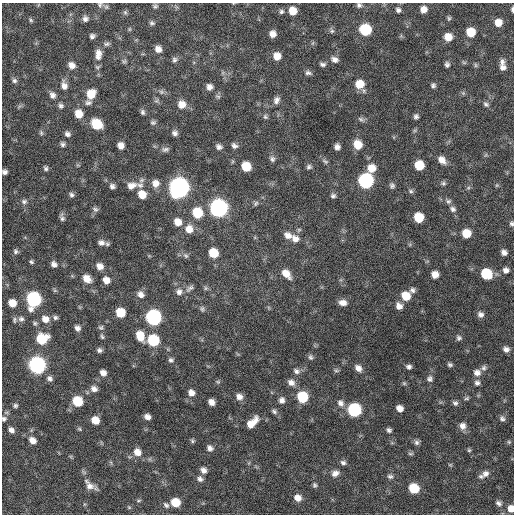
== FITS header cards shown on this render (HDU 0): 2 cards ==
NAXIS1  =                  512 / Axis length
NAXIS2  =                  512 / Axis length

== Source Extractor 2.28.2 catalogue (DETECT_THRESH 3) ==
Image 512 x 512 px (HDU 0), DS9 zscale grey, 1 PNG px = 1 image px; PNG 516 x 516 px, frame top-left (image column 1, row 512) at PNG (2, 3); no overlay
Background 586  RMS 18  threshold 53.9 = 3 sigma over >= 5 px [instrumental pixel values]
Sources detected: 216; all 216 listed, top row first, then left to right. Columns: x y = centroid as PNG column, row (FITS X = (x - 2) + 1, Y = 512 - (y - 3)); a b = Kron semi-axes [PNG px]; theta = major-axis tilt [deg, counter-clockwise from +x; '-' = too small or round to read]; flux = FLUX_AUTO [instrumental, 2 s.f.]
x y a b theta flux
100 5 8 7 - 3400
359 5 7 6 - 3300
155 6 6 5 - 2400
423 9 6 6 - 8000
512 9 5 3 - 2400
398 10 6 6 - 3300
281 11 6 6 - 2600
293 11 7 7 - 16000
125 12 6 5 - 2100
449 18 7 5 76 1800
85 19 7 7 - 4500
31 20 7 4 -38 1900
152 23 7 5 -17 2600
498 23 7 6 - 12000
129 29 6 4 90 1300
365 30 8 7 - 72000
332 31 7 6 - 2700
471 32 7 7 - 22000
272 34 6 6 - 8300
92 36 6 5 - 3300
448 37 7 7 - 14000
107 44 9 6 10 3000
158 49 7 6 - 7600
98 53 9 7 -68 7100
277 56 7 7 - 12000
98 57 7 5 -35 3000
334 59 9 6 -18 5700
175 60 7 7 - 3300
124 61 7 5 42 2000
502 62 8 7 - 4200
464 63 7 4 -1 1800
323 64 8 5 -3 3200
447 64 6 5 - 3100
72 65 8 7 - 7400
475 65 7 4 -89 1900
97 67 7 5 1 1900
503 68 9 8 - 5200
308 73 9 6 -13 3500
14 81 7 6 - 2900
360 84 9 8 - 18000
64 85 11 7 -80 7200
433 85 6 6 - 2800
209 87 7 7 - 6000
161 92 8 6 -21 3100
463 93 5 5 - 2000
91 94 9 8 - 21000
52 95 8 7 - 5400
276 100 10 7 65 5200
156 101 6 4 18 2000
88 103 9 6 1 3700
182 104 9 9 - 11000
486 104 8 6 -33 3000
61 106 6 6 - 3100
143 112 7 5 -76 2800
79 114 8 7 - 16000
416 116 6 5 - 3300
265 117 7 6 - 2400
361 119 9 6 -20 3000
153 122 8 6 0 2600
97 124 9 7 -40 39000
41 133 7 5 -70 2200
175 133 6 6 - 4100
67 134 7 6 - 3800
63 144 6 5 - 3000
121 145 6 6 - 7800
358 145 9 8 - 16000
234 146 7 6 - 4000
219 147 6 5 - 4200
337 147 6 5 - 5200
165 149 10 6 15 3500
272 159 7 7 - 3500
442 160 10 7 -44 9000
325 161 9 6 -29 2900
419 165 7 7 - 24000
246 166 8 7 - 24000
309 167 7 6 - 2900
46 168 6 5 - 2800
371 168 9 9 - 14000
5 172 5 5 - 3800
366 181 8 8 - 240000
155 183 9 8 - 9000
443 183 6 6 - 2400
140 185 11 8 -7 6700
497 185 6 4 45 1400
112 186 6 5 - 3600
131 186 12 9 16 9300
392 186 8 6 -68 3100
179 188 9 9 - 890000
468 188 6 4 19 1700
411 191 7 6 - 2500
142 194 8 7 - 16000
71 195 6 6 - 3000
333 196 7 6 - 2900
24 201 8 7 - 4300
448 201 7 7 - 3300
256 203 7 5 58 2500
218 208 9 8 - 500000
95 209 8 6 -34 2800
453 209 8 7 - 4000
197 213 9 8 - 36000
419 217 7 7 - 32000
62 219 8 6 -75 3200
178 222 8 7 - 12000
512 223 6 5 - 2500
189 229 9 9 - 12000
466 233 7 7 - 21000
288 235 12 9 -18 8600
295 239 10 9 - 8400
101 243 9 7 -13 5600
16 251 7 6 - 3000
504 252 5 5 - 4900
213 253 7 7 - 29000
186 256 7 6 - 2800
31 262 5 5 - 2100
54 264 7 6 - 5000
100 266 8 7 - 8300
506 270 7 7 - 5100
286 274 11 7 -47 14000
435 274 6 6 - 10000
486 274 8 7 - 46000
87 279 10 7 -46 12000
106 280 7 6 - 9200
190 288 12 6 40 4000
206 288 6 5 - 2000
412 290 7 7 - 3800
179 292 9 8 - 5700
140 294 9 8 - 6600
406 296 9 8 - 22000
34 299 9 8 - 240000
12 303 7 6 - 14000
343 303 9 6 -9 7400
399 306 8 7 - 7000
202 309 8 5 -90 2400
120 313 7 7 - 31000
480 314 7 7 - 4900
153 317 8 8 - 320000
55 318 6 6 - 2800
21 319 7 7 - 3500
45 319 9 8 - 9700
14 320 8 5 85 2300
35 323 6 6 - 2300
77 328 6 6 - 4900
101 328 7 6 - 2500
102 336 8 4 -65 2000
140 336 10 7 -70 20000
459 338 7 6 - 2900
42 339 9 8 - 43000
153 340 8 7 - 72000
506 349 7 6 - 5100
99 350 6 6 - 3300
310 357 8 7 - 3000
171 360 7 6 - 2900
450 364 6 5 - 2600
37 365 8 8 - 430000
409 367 5 5 - 3500
358 368 9 7 -46 7100
484 368 8 7 - 3400
336 370 6 5 - 2100
296 371 9 7 -35 4400
103 373 7 6 - 6800
477 373 9 8 - 6700
50 378 8 6 -29 3900
430 379 8 8 - 3900
218 382 5 5 - 1800
291 383 9 8 - 6900
404 383 6 5 - 1800
477 383 7 7 - 3900
94 389 8 7 - 5900
191 393 8 7 - 7300
239 397 8 7 - 7000
302 397 8 7 - 53000
467 398 7 5 16 2000
282 400 7 7 - 5100
77 401 7 7 - 42000
211 402 6 5 - 7500
341 403 9 8 - 5800
455 403 7 6 - 3300
15 405 6 5 - 2400
400 408 7 6 - 8000
354 410 8 8 - 150000
274 411 9 6 -34 3000
147 417 6 5 - 5800
502 418 8 6 -48 3400
4 419 6 6 - 2900
95 420 7 6 - 15000
252 423 15 7 45 16000
462 426 9 8 - 7100
79 429 6 5 - 1700
11 430 7 5 -46 5100
389 430 6 5 - 2900
32 440 8 6 -38 8800
192 441 6 5 - 1800
417 442 7 7 - 3300
509 442 5 5 - 1700
210 448 7 6 - 4900
469 450 5 5 - 1700
137 452 9 8 - 11000
410 454 8 4 0 1800
343 462 7 6 - 3400
450 465 6 4 0 1300
203 470 8 6 -49 5400
335 473 10 8 25 6200
485 474 10 8 32 5900
390 476 8 6 -2 3100
481 476 7 5 -9 2800
200 479 8 6 -43 4400
315 485 6 5 - 2300
89 486 14 7 -21 8100
414 488 7 7 - 40000
298 498 7 7 - 9100
139 501 7 3 19 1500
175 502 7 6 - 26000
499 503 8 7 - 4300
166 505 9 6 -42 3400
129 507 6 3 -19 1400
511 509 7 6 - 11000
At the frame edge (FLAGS 8, measured only in part): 7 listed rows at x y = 100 5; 359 5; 512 9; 5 172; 512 223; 4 419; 511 509